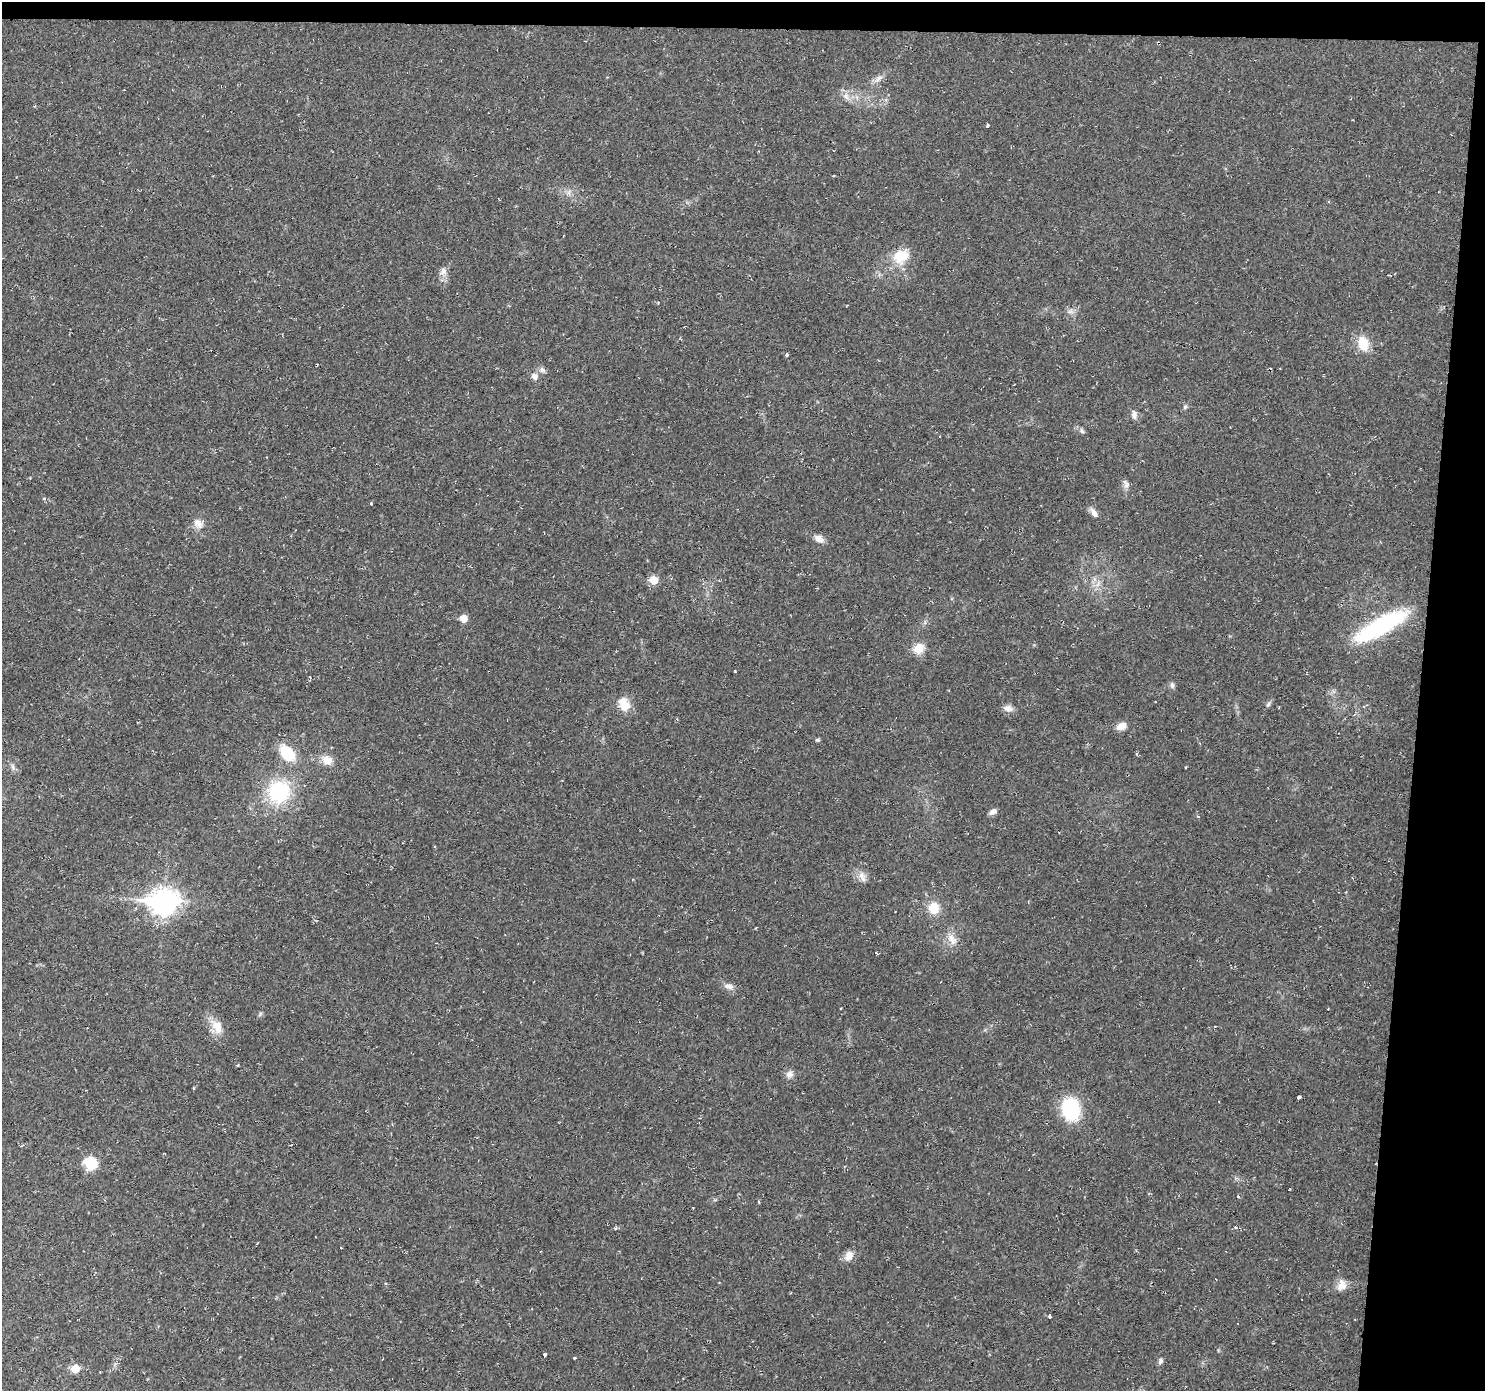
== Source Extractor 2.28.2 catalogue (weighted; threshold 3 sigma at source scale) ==
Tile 3 of 3 x 3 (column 3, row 1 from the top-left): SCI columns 2966-4448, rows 2880-4268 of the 4448 x 4473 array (HDU 1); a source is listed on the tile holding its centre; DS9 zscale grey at full resolution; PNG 1487 x 1393 px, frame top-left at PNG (2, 2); no overlay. Shown black and unused: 6% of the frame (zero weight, under 2 of 3 exposures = <1% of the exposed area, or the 3 px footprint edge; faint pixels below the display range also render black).
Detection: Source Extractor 2.28.2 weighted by HDU 2 'WHT'; one run over the whole footprint, this tile lists its part. Background 0.0201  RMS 0.006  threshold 0.0269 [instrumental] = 3 sigma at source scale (4.5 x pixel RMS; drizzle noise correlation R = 1.50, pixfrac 1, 0.05/0.05 arcsec/px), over >= 5 px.
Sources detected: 58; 4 cosmic-ray / hot-pixel residue — not listed; the other 54 listed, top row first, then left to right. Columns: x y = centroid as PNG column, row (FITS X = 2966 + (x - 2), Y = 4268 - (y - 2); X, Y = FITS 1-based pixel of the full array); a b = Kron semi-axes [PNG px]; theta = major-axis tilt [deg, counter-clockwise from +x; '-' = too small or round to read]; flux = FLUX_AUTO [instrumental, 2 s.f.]
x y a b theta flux
878 78 14 6 39 3.1
846 97 12 7 -44 3.3
987 125 5 3 - 0.62
901 256 22 17 30 14
443 271 11 10 - 3.3
1390 275 5 2 - 0.48
1363 344 19 12 -74 11
787 355 4 3 - 2.1
542 370 9 7 -32 2
534 376 10 9 - 2.7
1185 407 7 4 46 0.99
1134 415 11 7 -80 2.6
1082 431 7 5 -72 1.3
1126 484 13 6 -70 2.3
1094 513 13 6 -59 3.3
198 524 15 10 -48 4.5
819 539 12 8 -33 3.8
653 580 6 5 - 14
463 618 7 6 - 5.7
1381 626 61 16 29 60
919 649 12 11 - 7.9
735 671 3 3 - 1.3
1172 685 8 6 -68 1.6
624 704 17 12 -67 9.2
1268 704 7 5 59 1.1
1008 708 13 8 -9 3.1
1121 726 12 8 28 4.8
817 740 6 4 0 0.83
287 753 20 13 -54 18
327 760 14 11 -19 5.9
279 792 21 20 - 46
993 812 9 6 28 2.4
862 877 15 7 -63 3.6
164 902 12 9 0 520
934 908 14 13 - 9.6
952 939 16 10 -55 5.7
729 986 14 7 -9 3
841 1008 3 2 - 0.5
217 1027 20 13 -67 8.2
238 1065 4 3 - 0.64
789 1074 9 8 - 3.1
193 1088 3 3 - 0.72
1299 1097 4 3 - 3.9
1071 1109 18 14 -72 47
91 1163 14 12 -31 14
1238 1197 3 3 - 4.7
693 1208 3 2 - 0.56
1235 1227 4 3 - 0.7
849 1256 11 9 60 4.9
1342 1285 15 11 81 4.9
1049 1316 4 3 - 3.2
544 1355 4 3 - 4.1
1160 1361 8 6 66 1.5
75 1369 6 6 - 12
Unlisted compact peaks at least as high as the median listed source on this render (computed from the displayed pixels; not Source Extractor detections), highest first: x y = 371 503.